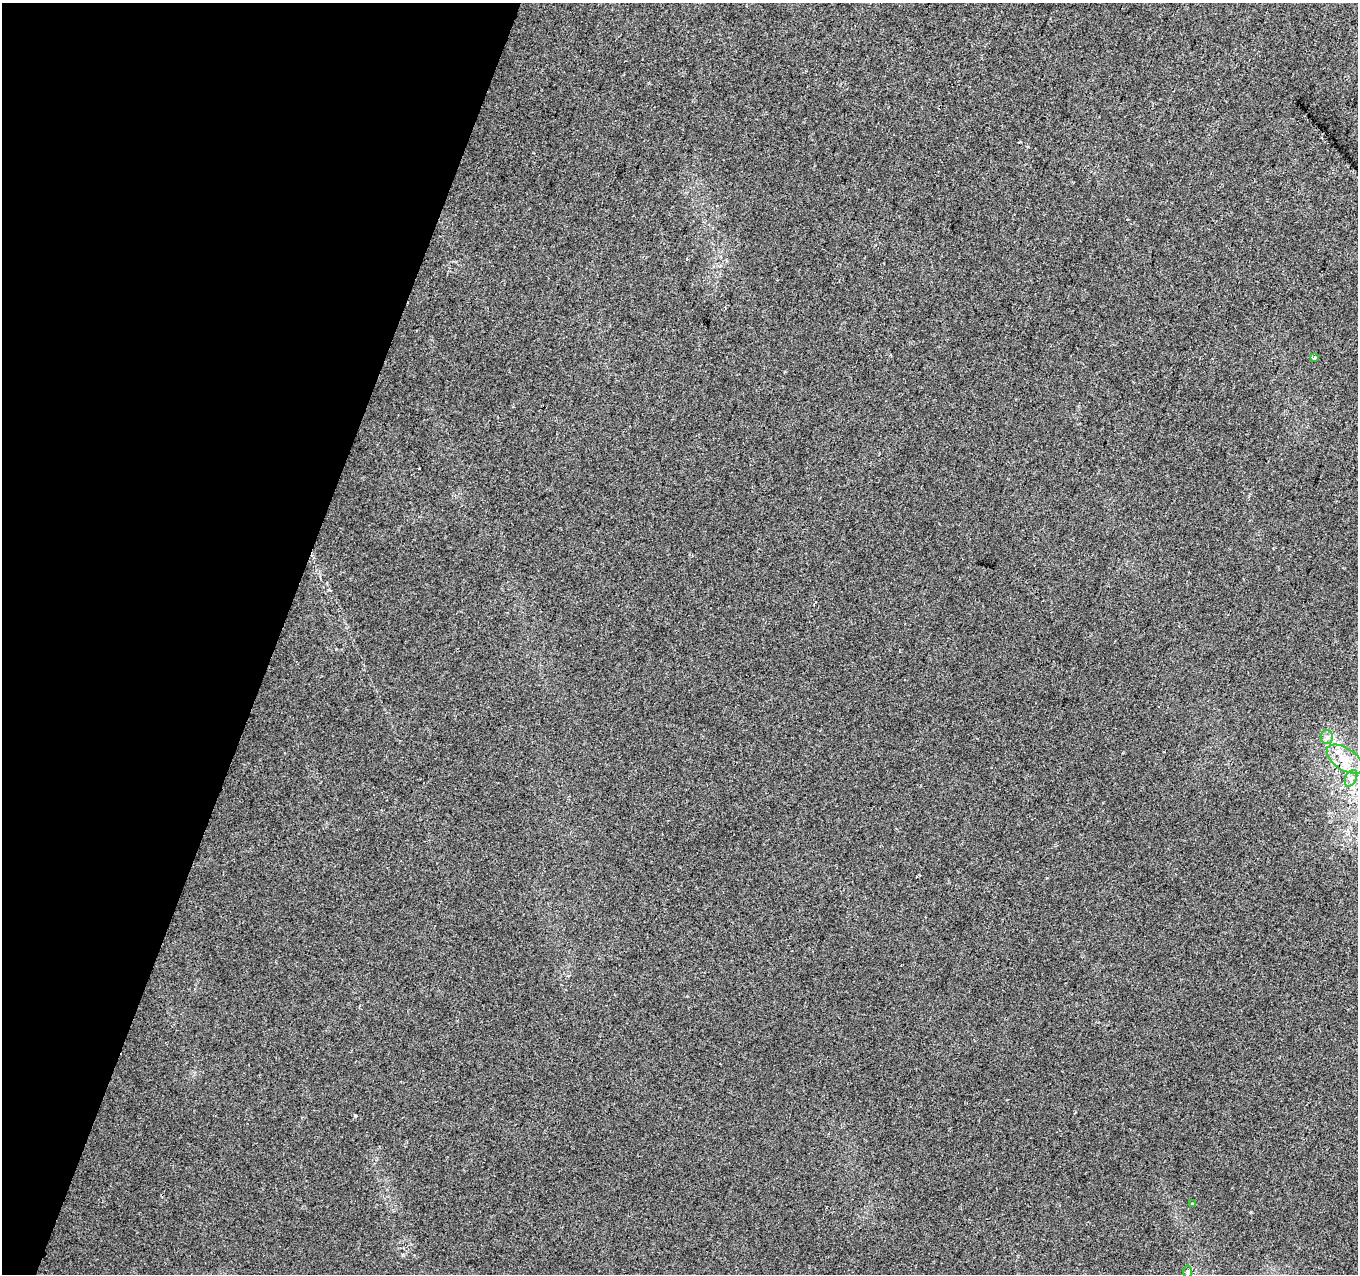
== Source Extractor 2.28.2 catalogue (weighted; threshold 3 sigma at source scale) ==
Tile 9 of 4 x 4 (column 1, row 3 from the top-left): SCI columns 8-1363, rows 1551-2822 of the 5432 x 5581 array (HDU 1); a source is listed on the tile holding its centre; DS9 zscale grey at full resolution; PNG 1360 x 1276 px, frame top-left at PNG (2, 3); each listed source drawn as its Kron ellipse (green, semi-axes under 4 px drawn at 4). Shown black and unused: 20% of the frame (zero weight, under 2 of 3 exposures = <1% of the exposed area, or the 3 px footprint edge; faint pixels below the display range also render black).
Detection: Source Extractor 2.28.2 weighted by HDU 2 'WHT'; one run over the whole footprint, this tile lists its part. Background 0.041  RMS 0.0067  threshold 0.0301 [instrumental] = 3 sigma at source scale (4.5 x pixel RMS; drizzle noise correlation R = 1.50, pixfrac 1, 0.0396/0.0396 arcsec/px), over >= 5 px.
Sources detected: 7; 1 cosmic-ray / hot-pixel residue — neither listed nor drawn; the other 6 listed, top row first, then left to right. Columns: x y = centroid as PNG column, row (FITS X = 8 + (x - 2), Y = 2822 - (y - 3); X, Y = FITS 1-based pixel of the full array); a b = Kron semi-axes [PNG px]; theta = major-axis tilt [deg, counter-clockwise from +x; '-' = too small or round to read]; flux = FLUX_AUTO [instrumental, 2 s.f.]
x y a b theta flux
1314 357 4 3 - 9.3
1327 737 6 6 - 2.3
1345 759 20 11 -34 12
1351 778 9 5 65 2.5
1192 1204 3 3 - 1.6
1187 1272 7 4 90 1.3